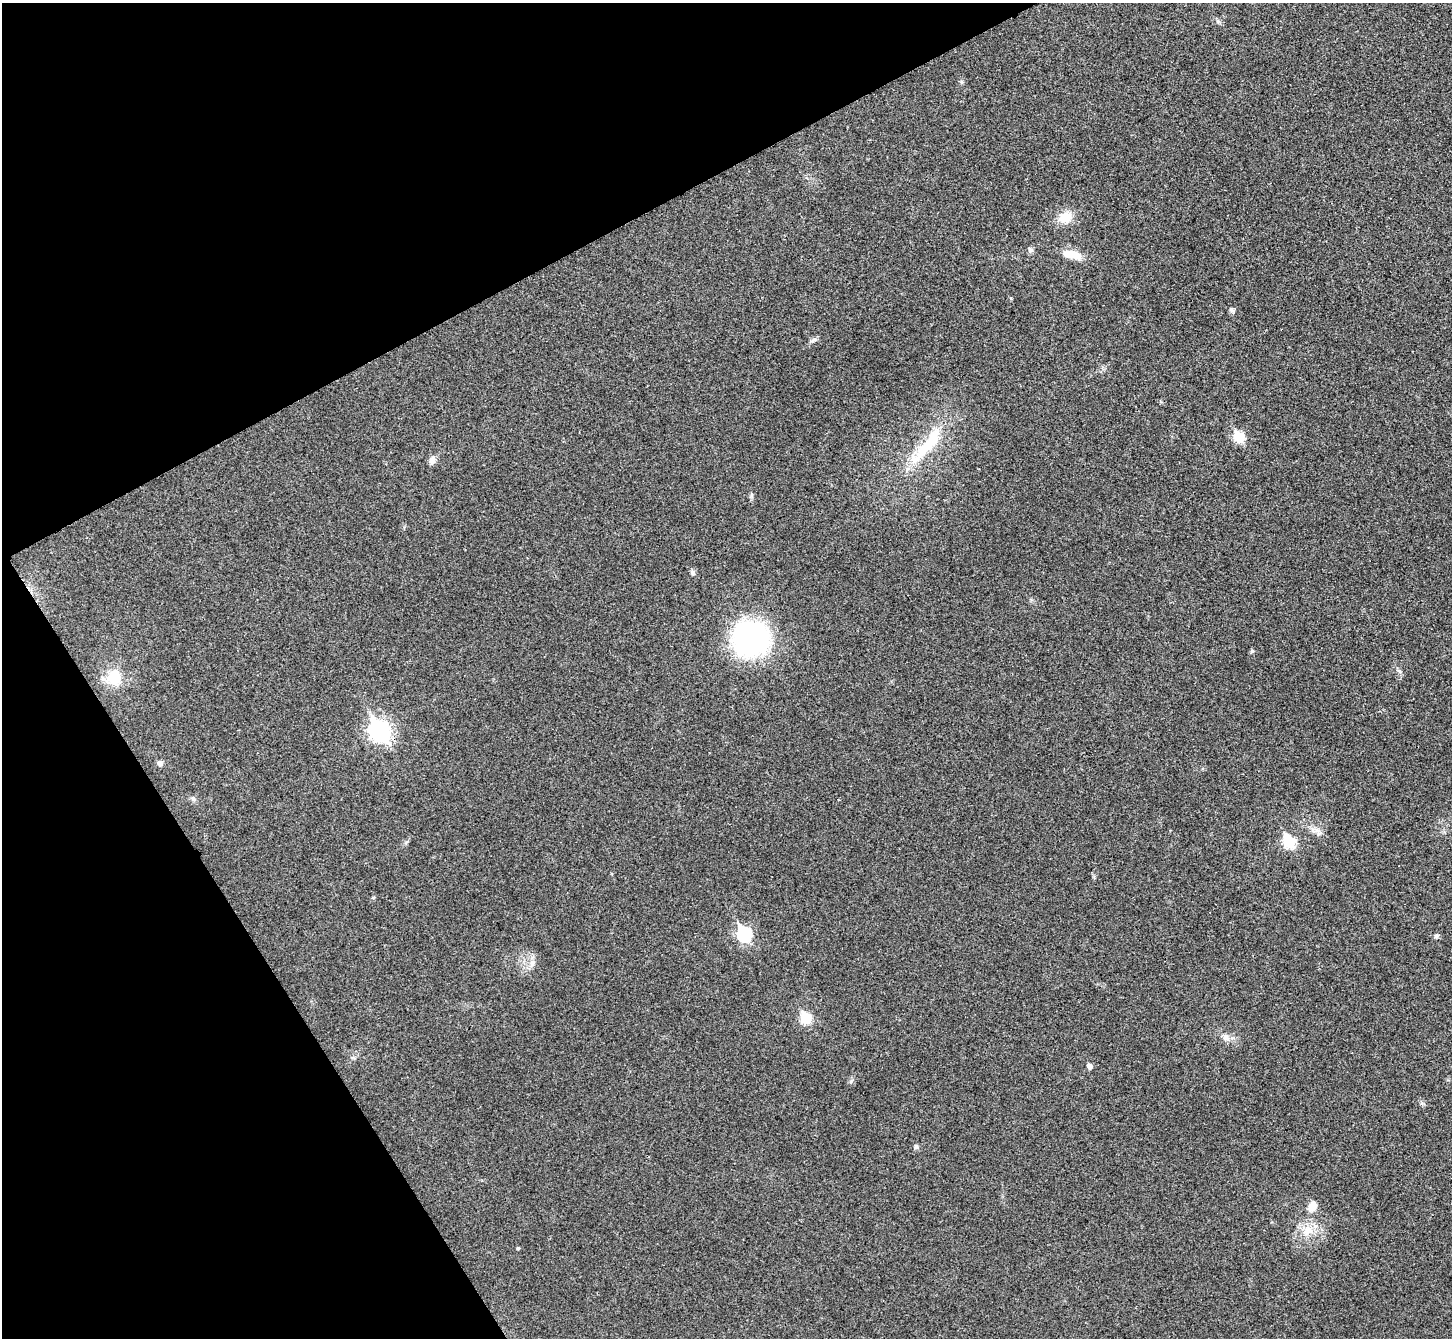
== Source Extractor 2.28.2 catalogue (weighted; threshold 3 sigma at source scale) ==
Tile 5 of 4 x 4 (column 1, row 2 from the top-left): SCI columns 7-1456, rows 2836-4171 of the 5814 x 5806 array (HDU 1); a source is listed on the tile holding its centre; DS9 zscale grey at full resolution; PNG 1454 x 1340 px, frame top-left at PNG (2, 3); no overlay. Shown black and unused: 25% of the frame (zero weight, under 3 of 4 exposures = <1% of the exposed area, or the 3 px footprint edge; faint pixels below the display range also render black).
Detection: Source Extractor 2.28.2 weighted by HDU 2 'WHT'; one run over the whole footprint, this tile lists its part. Background 0.0679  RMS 0.007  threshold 0.0314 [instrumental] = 3 sigma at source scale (4.5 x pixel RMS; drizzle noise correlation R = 1.50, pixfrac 1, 0.05/0.05 arcsec/px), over >= 5 px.
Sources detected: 32; all 32 listed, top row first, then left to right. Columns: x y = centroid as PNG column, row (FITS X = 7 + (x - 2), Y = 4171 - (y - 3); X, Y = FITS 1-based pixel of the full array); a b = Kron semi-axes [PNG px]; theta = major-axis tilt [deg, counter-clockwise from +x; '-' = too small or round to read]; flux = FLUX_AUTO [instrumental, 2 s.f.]
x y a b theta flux
961 82 6 5 - 1.1
1065 217 16 13 15 12
1030 250 9 6 -72 1.7
1072 254 24 10 -12 11
1011 298 5 4 - 0.68
1232 310 8 6 -58 1.8
813 340 11 4 26 1.9
1239 437 6 5 - 42
926 446 72 14 49 37
432 460 11 8 75 3.5
693 572 8 6 -47 1.7
751 639 42 39 17 110
1252 651 6 4 2 1.3
1399 671 8 4 -37 1.4
114 677 18 17 - 19
380 731 10 8 -57 300
160 763 7 6 - 2.3
193 799 6 6 - 1.5
1317 830 7 5 0 2.4
1289 842 7 6 - 58
373 898 5 3 - 0.78
744 934 8 6 -62 95
1437 936 5 5 - 2
532 963 11 6 75 3.6
806 1018 6 6 - 44
1226 1037 11 8 -50 3.9
1089 1066 5 5 - 3.5
851 1081 6 4 46 1.2
916 1147 6 6 - 1.5
1312 1206 9 7 61 8.5
1308 1231 17 11 42 9.9
518 1248 4 3 - 0.92
Unlisted compact peaks at least as high as the median listed source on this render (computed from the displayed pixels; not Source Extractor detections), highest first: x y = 1218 22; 1422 1103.